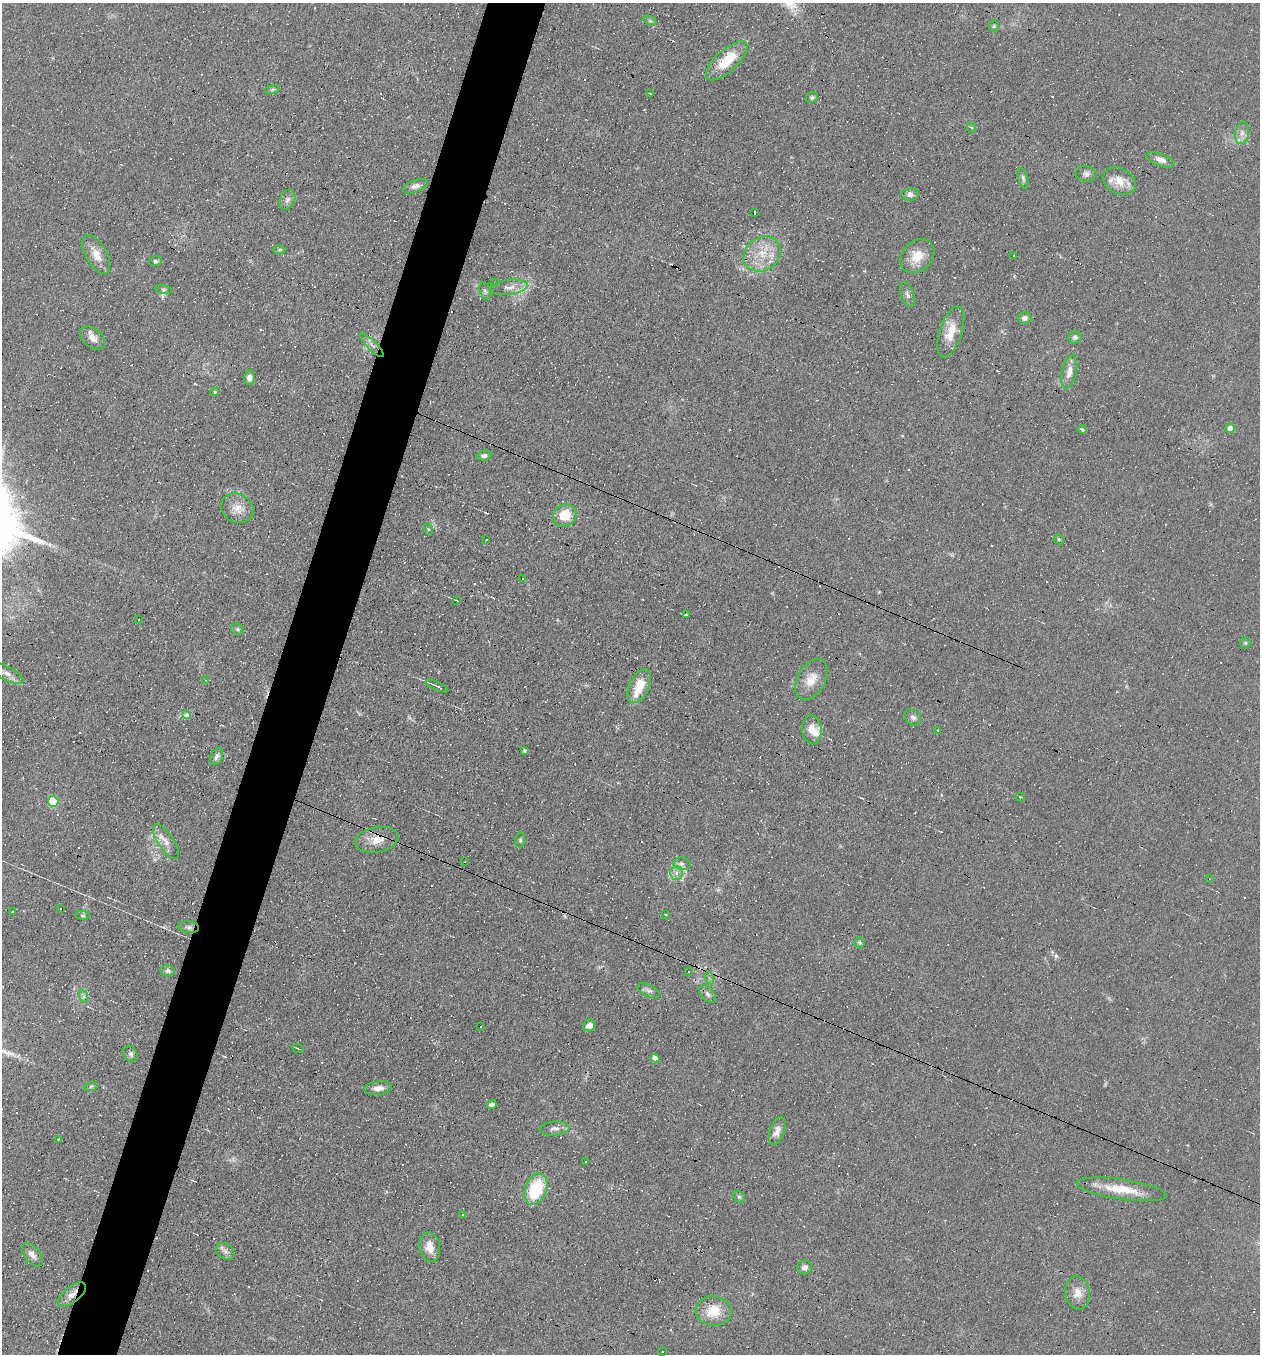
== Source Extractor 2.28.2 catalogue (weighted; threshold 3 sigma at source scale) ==
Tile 7 of 4 x 4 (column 3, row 2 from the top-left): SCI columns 2644-3901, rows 2703-4054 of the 5417 x 5405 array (HDU 1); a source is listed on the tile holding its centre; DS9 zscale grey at full resolution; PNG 1262 x 1356 px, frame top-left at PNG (2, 3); each listed source drawn as its Kron ellipse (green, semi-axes under 4 px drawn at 4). Shown black and unused: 5% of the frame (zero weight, under 4 of 8 exposures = <1% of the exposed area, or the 3 px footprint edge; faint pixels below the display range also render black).
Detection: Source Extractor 2.28.2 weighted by HDU 2 'WHT'; one run over the whole footprint, this tile lists its part. Background 0.0908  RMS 0.0069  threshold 0.0281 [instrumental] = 3 sigma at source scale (4.09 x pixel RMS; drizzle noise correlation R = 1.36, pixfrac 0.8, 0.05/0.05 arcsec/px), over >= 5 px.
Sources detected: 206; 97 cosmic-ray / hot-pixel residue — neither listed nor drawn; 4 inside a brighter listed object's ellipse — not listed separately; the other 105 listed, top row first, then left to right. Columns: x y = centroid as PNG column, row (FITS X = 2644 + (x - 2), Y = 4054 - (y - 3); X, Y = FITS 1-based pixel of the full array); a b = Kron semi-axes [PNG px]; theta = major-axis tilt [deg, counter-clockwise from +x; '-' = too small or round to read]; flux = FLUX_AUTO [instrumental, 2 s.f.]
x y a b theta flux
650 21 7 4 -19 1
994 26 5 5 - 0.91
727 61 26 10 42 19
272 89 8 4 9 0.88
651 94 3 3 - 2.7
812 97 6 5 - 1.2
971 128 5 3 - 0.7
1242 133 11 7 82 3.8
1160 160 15 6 -20 4
1086 174 10 7 -4 2.5
1023 178 11 5 -77 1.6
1119 181 17 12 -28 10
415 186 13 6 22 3.3
910 194 8 6 -2 2.9
287 200 10 7 62 3
755 213 3 2 - 0.72
279 250 6 4 2 1
96 254 21 10 -61 8.5
762 254 20 16 32 16
917 256 19 14 44 12
1013 256 3 2 - 0.61
155 261 6 5 - 1.2
494 282 3 3 - 22
509 287 19 7 7 5.5
164 289 8 4 -8 1.4
485 291 9 5 -74 1.4
907 295 13 6 -70 2.3
1025 318 7 6 - 2.3
951 332 26 11 72 12
1075 337 6 6 - 1.9
92 338 14 9 -40 4.8
372 345 16 4 -45 2.7
1069 372 17 7 77 5.8
249 378 7 5 89 3.7
215 392 4 4 - 0.79
1230 428 4 4 - 6.2
1082 429 4 3 - 1.6
484 456 7 5 4 2.2
237 508 17 14 -30 7.7
565 515 12 10 32 16
428 529 6 3 -72 0.68
1059 539 5 4 - 0.8
486 540 3 2 - 0.4
522 579 3 3 - 1.2
457 601 4 2 - 0.56
687 615 3 3 - 1.7
138 619 2 2 - 0.55
238 629 7 5 -20 1.3
1245 643 5 5 - 0.86
6 673 19 7 -28 4
811 679 22 14 60 9.7
206 680 4 3 - 0.78
437 686 12 3 -24 2.6
639 686 18 9 64 15
187 715 3 3 - 13
913 717 9 7 -46 2.4
812 730 14 10 -86 7.7
938 731 4 3 - 1.4
525 751 4 3 - 0.98
217 757 9 6 64 2.2
1020 797 4 3 - 0.91
53 801 5 5 - 44
377 840 22 12 10 9.5
520 840 7 5 81 1.2
166 842 20 8 -57 5.9
465 861 2 2 - 0.71
682 864 8 6 -9 2.7
676 873 7 6 - 2.2
1209 879 3 3 - 1.4
60 909 2 2 - 0.63
12 912 2 2 - 0.52
83 915 7 3 -8 0.83
665 915 3 3 - 0.78
189 927 10 6 -5 2.2
860 942 5 5 - 0.99
168 971 7 5 -6 1.7
688 972 2 2 - 0.42
709 978 6 4 -72 0.9
649 990 12 6 -24 2.1
708 994 10 6 -46 2.3
83 996 7 4 -71 1.4
589 1025 6 5 - 3.7
480 1027 3 3 - 4
298 1048 6 2 -22 0.59
130 1054 8 6 -59 2.1
655 1058 4 4 - 4.3
91 1086 7 4 19 0.99
378 1088 14 6 7 4.4
492 1104 4 4 - 2.6
555 1129 15 7 5 3.2
777 1131 14 7 72 4.2
58 1139 3 3 - 0.57
586 1161 3 2 - 0.74
536 1189 16 11 69 31
1121 1189 45 10 -8 18
739 1197 6 5 - 1.1
463 1214 3 3 - 3.6
430 1247 15 10 -79 7.6
225 1251 10 7 -35 2.6
32 1255 14 7 -52 3.6
805 1267 7 7 - 2.9
1077 1293 17 12 -83 7.3
72 1295 17 7 38 5.1
713 1311 18 14 -7 15
662 1352 3 2 - 1.1
Overlapping masked pixels (flux is a lower limit): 2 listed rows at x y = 377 840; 72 1295
Unlisted compact peaks at least as high as the median listed source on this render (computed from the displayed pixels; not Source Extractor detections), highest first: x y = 1056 956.